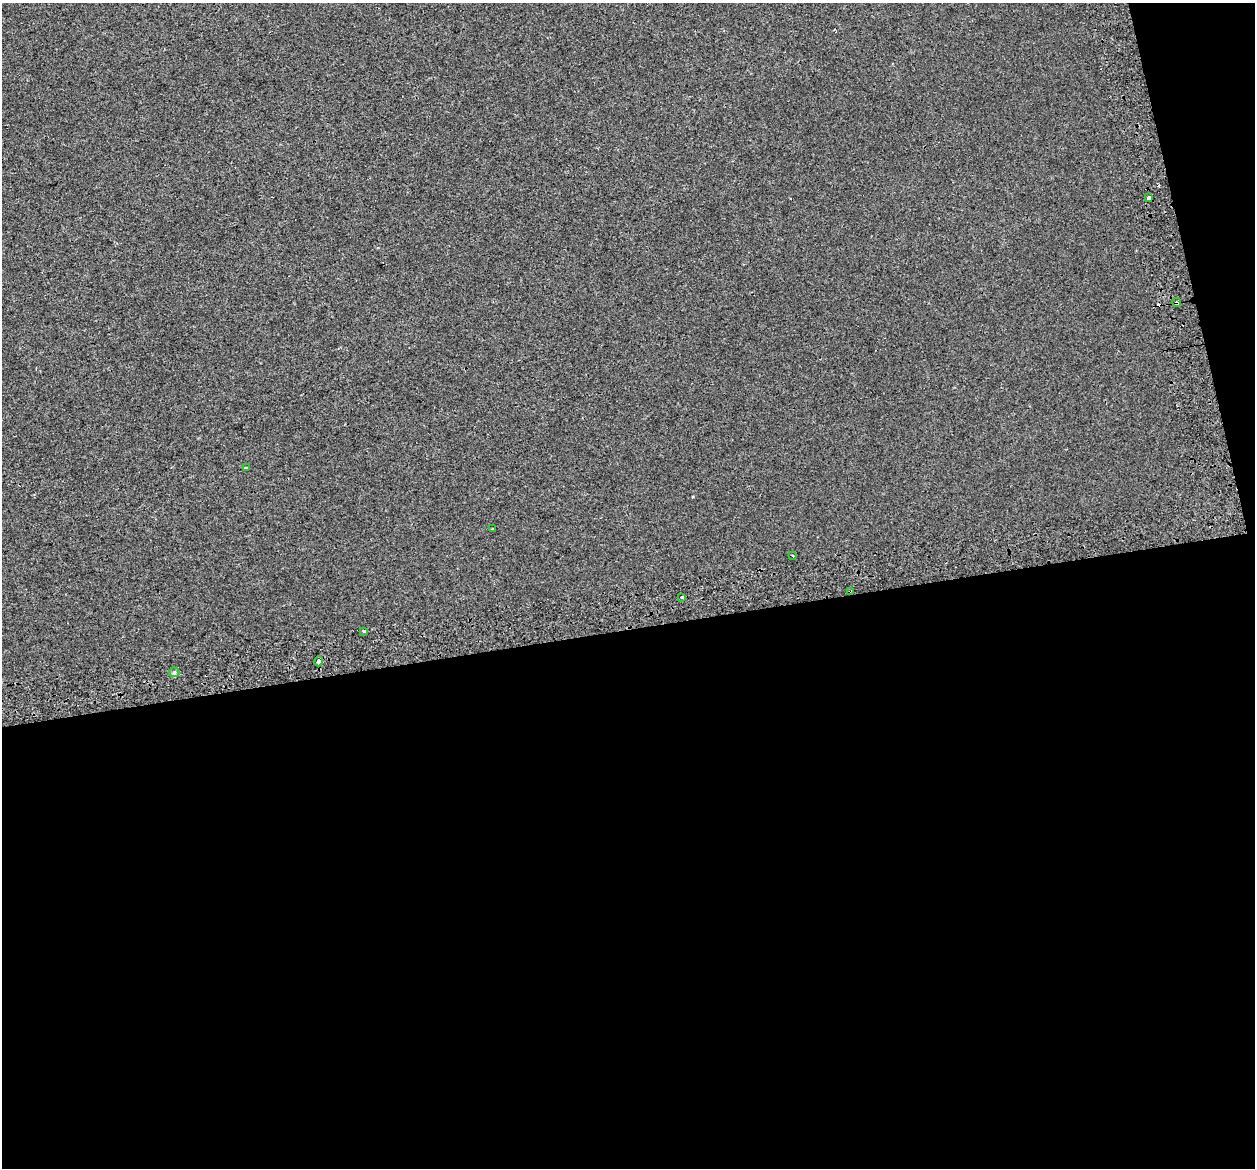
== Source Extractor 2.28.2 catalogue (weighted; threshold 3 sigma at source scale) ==
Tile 16 of 4 x 4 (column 4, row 4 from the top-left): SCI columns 3812-5064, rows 140-1305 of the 5115 x 4897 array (HDU 1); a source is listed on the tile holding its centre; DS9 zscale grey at full resolution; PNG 1257 x 1170 px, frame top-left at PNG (2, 3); each listed source drawn as its Kron ellipse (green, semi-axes under 4 px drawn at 4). Shown black and unused: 49% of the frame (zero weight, under 2 of 3 exposures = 4% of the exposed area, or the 3 px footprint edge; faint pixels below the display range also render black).
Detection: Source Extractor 2.28.2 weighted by HDU 2 'WHT'; one run over the whole footprint, this tile lists its part. Background 8.57e-04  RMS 0.0051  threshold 0.0228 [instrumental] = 3 sigma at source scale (4.5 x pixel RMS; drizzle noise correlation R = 1.50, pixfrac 1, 0.0396/0.0396 arcsec/px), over >= 5 px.
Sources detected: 12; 2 cosmic-ray / hot-pixel residue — neither listed nor drawn; the other 10 listed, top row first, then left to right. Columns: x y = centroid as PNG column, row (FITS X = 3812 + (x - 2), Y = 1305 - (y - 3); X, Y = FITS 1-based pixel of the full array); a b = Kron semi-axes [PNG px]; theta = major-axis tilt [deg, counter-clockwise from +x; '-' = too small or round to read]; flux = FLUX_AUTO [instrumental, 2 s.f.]
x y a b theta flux
1149 198 4 3 - 2
1177 303 4 3 - 2.7
246 468 4 3 - 3.9
492 529 3 2 - 0.33
793 556 3 2 - 0.49
850 591 3 3 - 1
682 597 3 3 - 2.9
364 631 4 3 - 0.58
319 661 5 3 - 4.2
174 672 5 5 - 0.73
Overlapping masked pixels (flux is a lower limit): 3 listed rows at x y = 1177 303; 850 591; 319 661